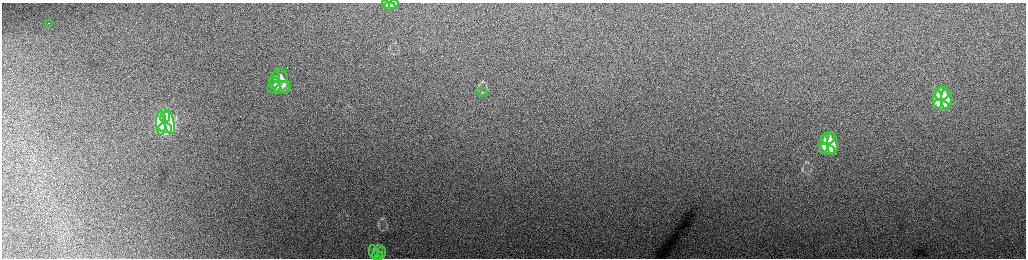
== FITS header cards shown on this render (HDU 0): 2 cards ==
NAXIS1  =                 2048 /fastest changing axis
NAXIS2  =                  512 /next to fastest changing axis

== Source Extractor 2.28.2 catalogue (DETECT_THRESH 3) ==
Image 2048 x 512 px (HDU 0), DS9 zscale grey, zoomed out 1/2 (1 PNG px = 2 x 2 image px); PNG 1028 x 260 px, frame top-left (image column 1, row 511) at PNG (2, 3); each listed source drawn as its Kron ellipse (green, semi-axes under 4 px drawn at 4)
Background 167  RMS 1.8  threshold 5.33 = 3 sigma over >= 5 px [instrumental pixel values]
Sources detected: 25; all 25 listed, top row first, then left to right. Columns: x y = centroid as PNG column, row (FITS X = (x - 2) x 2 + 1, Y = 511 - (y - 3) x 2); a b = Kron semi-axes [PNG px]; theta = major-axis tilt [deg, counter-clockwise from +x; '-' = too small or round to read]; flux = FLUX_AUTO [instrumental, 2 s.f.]
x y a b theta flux
386 3 3 2 - 430
394 4 5 3 - 600
390 6 6 3 -3 1000
49 23 2 1 - 330
279 76 8 7 - 2200
275 80 8 5 79 1500
283 81 13 4 -79 2100
275 84 8 4 -64 1500
279 88 12 6 7 2400
482 93 6 1 -20 280
942 93 7 7 - 10000
946 99 10 5 -86 9300
938 100 9 4 -88 11000
941 105 7 4 -17 9400
165 117 5 5 - 27000
169 122 12 5 -78 42000
161 123 12 5 -90 41000
165 128 7 5 -8 30000
828 138 7 6 - 5400
824 144 9 4 88 5600
833 144 11 5 -87 5500
827 149 8 5 -15 5200
373 252 6 3 -79 550
382 252 6 2 -90 390
377 255 5 3 - 370
At the frame edge (FLAGS 8, measured only in part): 1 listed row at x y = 386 3